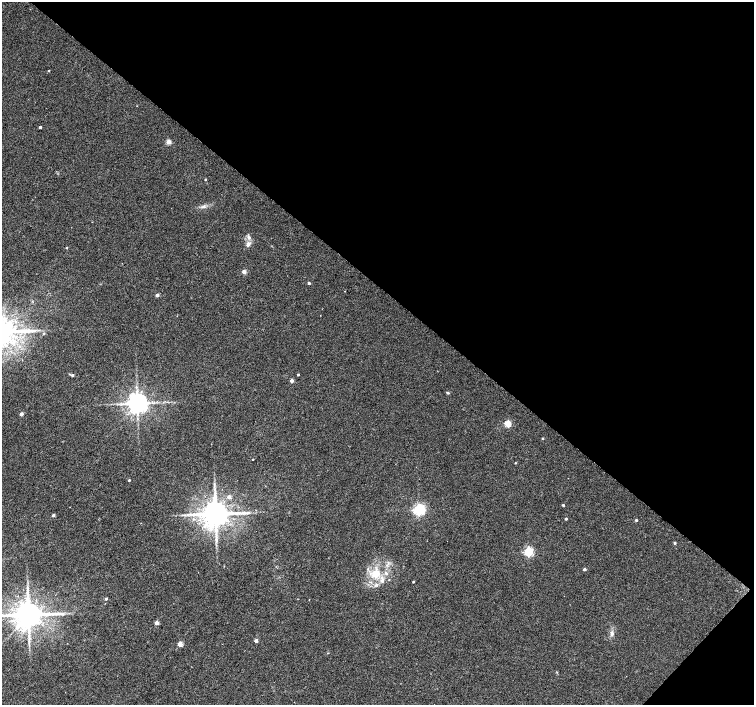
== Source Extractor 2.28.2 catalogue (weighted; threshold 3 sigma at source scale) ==
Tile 8 of 4 x 4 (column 4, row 2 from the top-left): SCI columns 4509-6011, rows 2981-4386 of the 6015 x 6027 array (HDU 1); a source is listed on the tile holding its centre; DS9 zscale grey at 2 x 2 block average (1 PNG px = mean of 2 x 2 image px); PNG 756 x 707 px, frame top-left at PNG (2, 2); no overlay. Shown black and unused: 42% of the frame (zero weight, under 2 of 3 exposures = <1% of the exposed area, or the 3 px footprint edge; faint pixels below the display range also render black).
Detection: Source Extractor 2.28.2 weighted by HDU 2 'WHT'; one run over the whole footprint, this tile lists its part. Background 0.0327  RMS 0.0064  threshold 0.0286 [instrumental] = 3 sigma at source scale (4.5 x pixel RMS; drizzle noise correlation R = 1.50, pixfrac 1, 0.0396/0.0396 arcsec/px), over >= 5 px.
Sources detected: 47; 2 inside a brighter listed object's ellipse — not listed separately; the other 45 listed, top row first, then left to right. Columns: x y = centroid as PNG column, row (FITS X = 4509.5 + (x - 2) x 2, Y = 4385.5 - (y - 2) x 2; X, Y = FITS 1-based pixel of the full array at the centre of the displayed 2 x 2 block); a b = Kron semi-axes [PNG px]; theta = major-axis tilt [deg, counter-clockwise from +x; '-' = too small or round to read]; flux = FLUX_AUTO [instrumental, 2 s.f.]
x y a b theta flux
48 71 3 2 - 0.94
40 127 2 2 - 2.9
168 142 3 3 - 24
205 179 2 2 - 1.6
203 207 4 2 - 1.8
249 238 6 4 -75 4
248 244 7 4 50 4.9
66 248 2 2 - 1.2
244 272 2 2 - 14
309 283 2 2 - 3.3
157 295 2 2 - 6.2
43 333 3 3 - 1.1
298 374 2 2 - 1.6
72 375 3 3 - 2.7
291 381 2 2 - 7.4
448 393 4 3 - 1.6
137 403 5 5 - 1400
21 414 2 2 - 7.5
507 424 3 3 - 52
542 438 2 2 - 1.7
253 459 2 2 - 5.3
515 463 2 2 - 1.1
129 480 2 2 - 1.6
215 490 4 2 - 1.7
229 497 3 3 - 7.7
563 505 2 2 - 2.6
419 509 4 3 - 270
216 514 7 6 - 3100
53 515 2 2 - 4.6
566 519 2 2 - 2.1
636 520 2 2 - 2.4
675 543 2 2 - 2.4
528 552 3 3 - 150
584 569 2 2 - 4
376 574 12 10 17 24
389 580 2 2 - 0.78
413 582 3 2 - 1.3
376 585 6 4 13 3.7
106 599 3 3 - 2
28 614 6 6 - 3200
4 615 4 2 - 1.7
157 623 2 2 - 10
612 633 6 4 -85 4.3
256 641 2 2 - 9.3
180 644 3 3 - 22
Diffuse or blended objects may show on this block-average render without a row.